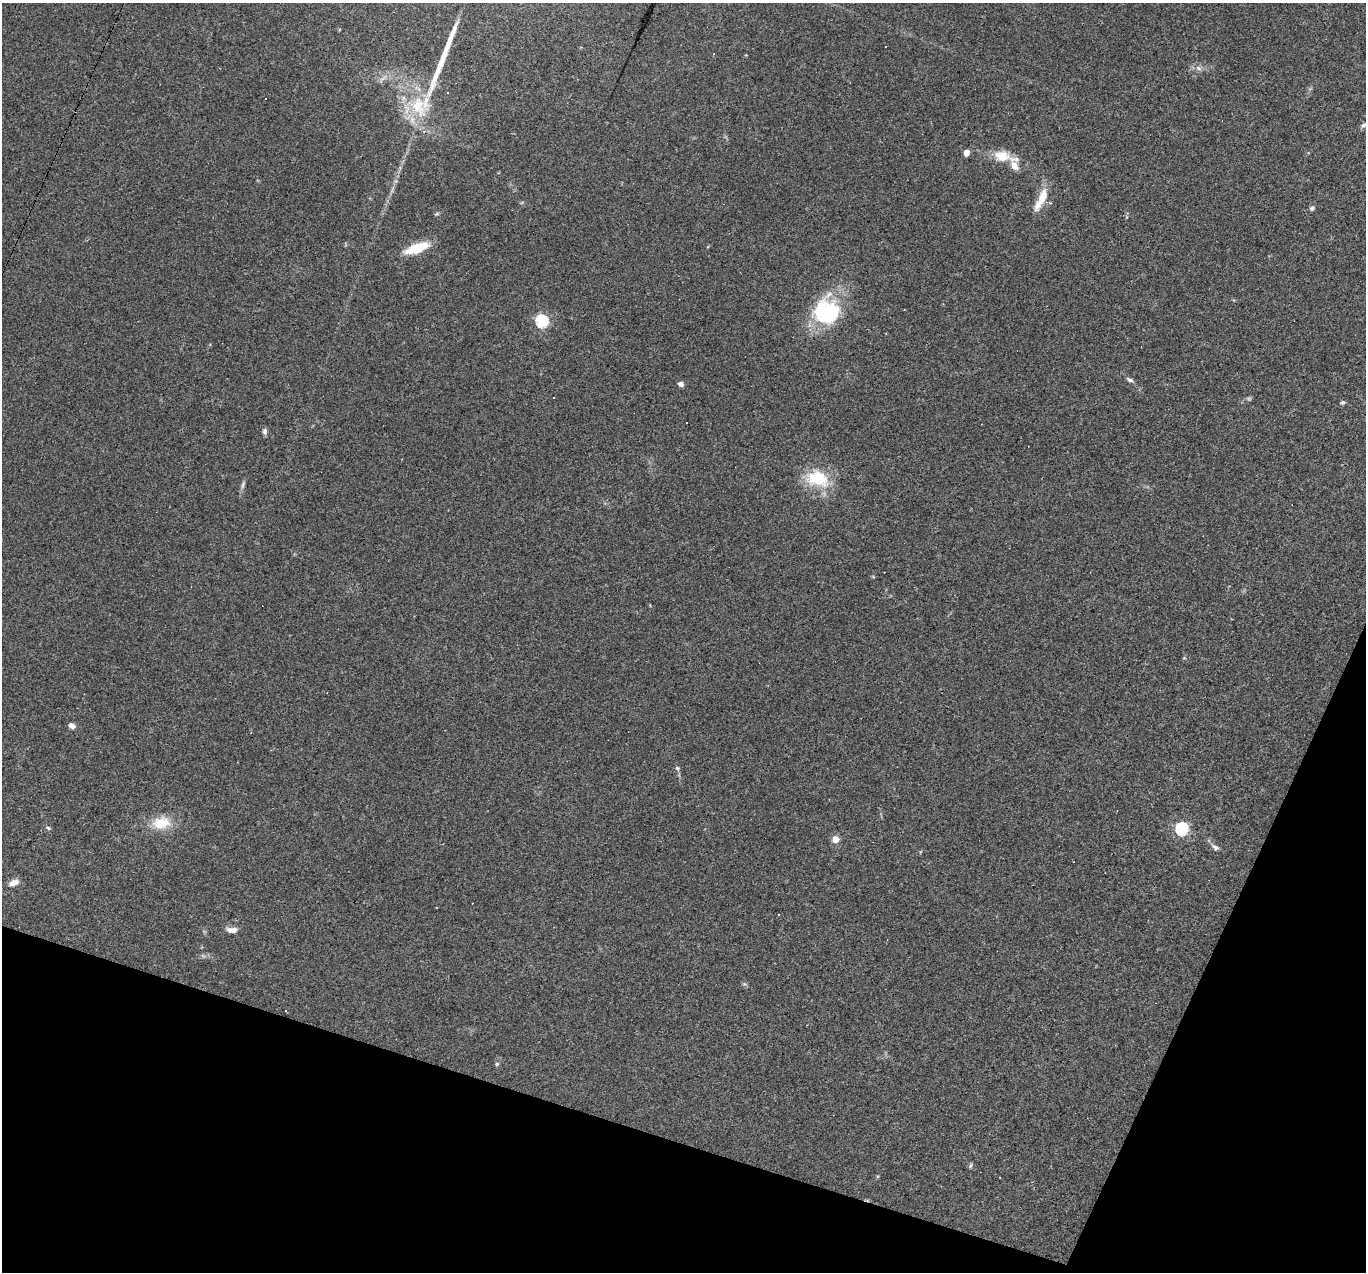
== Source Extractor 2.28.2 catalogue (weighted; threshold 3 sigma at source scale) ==
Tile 15 of 4 x 4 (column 3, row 4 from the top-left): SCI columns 2731-4094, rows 264-1533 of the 5459 x 5474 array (HDU 1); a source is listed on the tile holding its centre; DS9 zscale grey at full resolution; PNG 1368 x 1274 px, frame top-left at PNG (2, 3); no overlay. Shown black and unused: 17% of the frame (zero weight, under 3 of 4 exposures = <1% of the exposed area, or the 3 px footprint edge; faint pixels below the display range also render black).
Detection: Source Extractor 2.28.2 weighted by HDU 2 'WHT'; one run over the whole footprint, this tile lists its part. Background 0.0574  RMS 0.0051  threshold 0.0231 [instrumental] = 3 sigma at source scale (4.5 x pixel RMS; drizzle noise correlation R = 1.50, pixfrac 1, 0.05/0.05 arcsec/px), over >= 5 px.
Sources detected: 44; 10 cosmic-ray / hot-pixel residue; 1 long thin detection or spike segment (spike, bleed or trail) — not listed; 2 inside a brighter listed object's ellipse — not listed separately; the other 31 listed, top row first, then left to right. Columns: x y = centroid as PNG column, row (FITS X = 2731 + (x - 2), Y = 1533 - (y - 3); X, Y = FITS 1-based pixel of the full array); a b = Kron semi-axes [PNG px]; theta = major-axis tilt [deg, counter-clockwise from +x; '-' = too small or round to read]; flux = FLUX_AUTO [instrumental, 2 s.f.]
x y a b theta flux
1198 68 9 5 -36 1.6
420 106 33 28 36 28
1364 125 9 5 33 1.3
966 153 4 4 - 6.7
1002 156 19 12 -7 10
1042 197 30 10 67 9.1
1312 208 6 5 - 1.1
417 248 25 9 19 16
826 311 30 28 29 46
542 321 6 6 - 71
1130 380 9 5 -31 1.5
681 384 6 6 - 1.8
554 398 3 2 - 0.63
1248 398 8 3 -19 0.75
1343 402 6 4 29 1.1
265 431 8 6 -87 1.5
817 478 28 18 -15 23
243 485 12 5 76 1.5
72 726 7 6 - 2.2
677 768 6 5 - 0.89
161 823 24 17 11 12
48 828 6 5 - 0.83
1182 829 6 6 - 71
835 839 8 7 - 3.7
1215 847 11 7 -45 1.9
14 883 13 7 22 3.6
778 915 3 2 - 0.36
232 930 13 6 -1 3.5
497 1064 5 5 - 0.83
970 1166 7 5 61 0.84
1000 1177 2 2 - 0.27
Isophote crosses this tile's border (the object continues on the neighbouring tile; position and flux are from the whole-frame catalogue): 1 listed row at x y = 1364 125